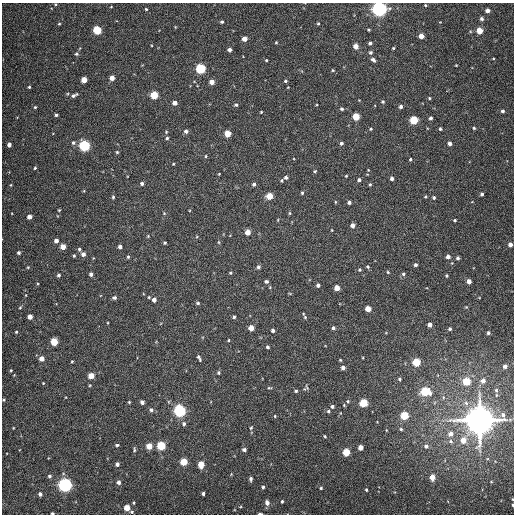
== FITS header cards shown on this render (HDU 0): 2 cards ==
NAXIS1  =                  512
NAXIS2  =                  512

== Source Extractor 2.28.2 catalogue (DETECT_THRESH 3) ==
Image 512 x 512 px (HDU 0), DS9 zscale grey, 1 PNG px = 1 image px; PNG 516 x 516 px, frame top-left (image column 1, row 512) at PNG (2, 3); no overlay
Background 353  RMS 8.1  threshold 24.2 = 3 sigma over >= 5 px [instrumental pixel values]
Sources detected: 215; all 215 listed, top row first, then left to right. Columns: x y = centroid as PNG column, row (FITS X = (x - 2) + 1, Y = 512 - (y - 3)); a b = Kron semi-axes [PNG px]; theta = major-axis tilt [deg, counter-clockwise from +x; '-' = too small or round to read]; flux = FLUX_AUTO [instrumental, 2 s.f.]
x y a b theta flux
55 4 4 3 - 5.2e+02
425 5 3 2 - 5.1e+02
111 7 4 2 - 3.5e+02
146 9 3 3 - 6.5e+02
379 9 5 5 - 2.7e+05
487 10 4 4 - 2.8e+03
482 19 4 4 - 1.4e+03
222 22 3 3 - 8.6e+02
318 23 3 3 - 6.1e+02
59 24 4 3 - 5.0e+02
97 30 5 5 - 2.9e+04
368 30 3 2 - 5.2e+02
479 31 4 4 - 1.0e+04
421 36 4 4 - 5.0e+03
244 39 4 4 - 4.2e+03
276 42 3 3 - 4.6e+02
370 43 3 3 - 1.2e+03
356 46 4 4 - 5.2e+03
393 48 3 2 - 5.5e+02
229 50 4 4 - 1.7e+03
370 52 4 4 - 1.1e+03
76 54 5 5 - 8.6e+02
493 59 4 2 - 4.3e+02
266 60 3 2 - 4.9e+02
373 60 5 3 - 1.5e+03
456 65 3 2 - 4.2e+02
200 69 5 5 - 5.2e+04
333 70 4 3 - 5.2e+02
112 78 4 4 - 4.6e+03
84 80 4 4 - 8.8e+03
285 81 4 3 - 6.2e+02
212 82 4 4 - 4.4e+03
29 87 3 3 - 6.9e+02
74 95 8 4 26 1.5e+03
154 95 5 5 - 2.1e+04
429 98 4 3 - 5.9e+02
383 102 4 4 - 7.2e+02
175 103 4 4 - 3.7e+03
236 105 5 4 - 9.3e+02
401 106 3 3 - 1.5e+03
35 107 4 4 - 6.8e+02
342 109 5 4 - 8.9e+02
502 111 4 4 - 1.4e+03
261 112 3 3 - 4.8e+02
56 115 4 3 - 9.0e+02
356 116 4 4 - 1.5e+04
431 118 3 3 - 1.4e+03
414 120 5 5 - 2.6e+04
474 128 3 3 - 6.5e+02
371 129 4 3 - 6.4e+02
440 129 3 3 - 7.3e+02
186 131 5 5 - 1.7e+03
166 132 4 4 - 5.6e+02
228 133 4 4 - 1.2e+04
167 138 4 4 - 8.4e+02
73 143 6 5 - 1.1e+03
341 143 4 4 - 1.2e+03
449 143 4 4 - 2.1e+03
9 145 4 4 - 2.3e+03
84 146 5 5 - 7.5e+04
117 152 4 4 - 6.1e+02
206 156 4 4 - 5.4e+02
410 159 3 3 - 5.8e+02
173 164 3 3 - 4.7e+02
35 168 4 3 - 6.8e+02
368 170 3 3 - 3.5e+02
315 171 4 4 - 6.1e+02
219 174 3 2 - 4.1e+02
346 176 3 3 - 4.7e+02
286 177 4 4 - 1.2e+03
392 179 4 3 - 1.5e+03
282 180 4 3 - 6.3e+02
359 180 4 3 - 1.1e+03
142 184 5 4 - 1.3e+03
254 184 4 4 - 1.3e+03
370 184 4 3 - 6.9e+02
11 185 5 3 - 4.8e+02
302 193 4 4 - 6.6e+02
482 194 3 3 - 1.0e+03
270 196 5 4 - 1.1e+04
425 196 3 3 - 6.5e+02
113 197 5 4 - 7.6e+02
434 197 3 3 - 8.8e+02
349 202 4 4 - 1.4e+03
59 210 3 3 - 5.1e+02
164 213 5 4 - 6.2e+02
290 213 4 3 - 5.3e+02
29 217 4 4 - 3.5e+03
455 220 3 3 - 6.8e+02
352 225 4 4 - 2.7e+03
332 230 4 2 - 3.5e+02
248 232 4 4 - 5.1e+03
148 236 4 3 - 4.7e+02
56 241 4 4 - 2.6e+03
219 242 5 3 - 5.1e+02
165 243 3 3 - 7.0e+02
510 244 4 4 - 2.6e+03
63 247 4 4 - 6.1e+03
120 247 4 4 - 1.7e+03
79 249 4 4 - 9.2e+02
19 253 4 4 - 1.1e+03
83 254 4 4 - 2.5e+03
74 256 4 3 - 6.4e+02
448 256 4 4 - 2.1e+03
128 257 4 4 - 7.4e+02
458 258 3 3 - 1.1e+03
415 265 4 4 - 1.0e+03
28 267 4 4 - 5.4e+02
258 267 5 4 - 1.2e+03
368 267 5 4 - 7.1e+02
360 270 4 4 - 6.2e+02
388 272 3 3 - 5.0e+02
230 273 3 3 - 5.4e+02
91 274 4 4 - 1.8e+03
403 274 5 4 - 9.7e+02
59 275 4 4 - 1.2e+03
447 276 4 3 - 7.0e+02
266 281 4 4 - 1.1e+03
469 281 4 4 - 3.4e+03
318 285 4 3 - 1.4e+03
337 288 4 4 - 5.6e+03
26 295 4 2 - 3.4e+02
149 297 4 3 - 5.2e+02
114 298 6 5 - 1.1e+03
154 300 4 4 - 2.7e+03
198 303 5 4 - 8.9e+02
466 307 4 4 - 4.7e+02
20 308 5 4 - 5.8e+02
368 309 4 4 - 7.3e+03
303 314 3 2 - 3.5e+02
30 317 4 4 - 4.2e+03
234 317 4 4 - 7.5e+02
305 317 5 3 - 6.2e+02
430 325 4 4 - 2.4e+03
251 328 4 4 - 6.2e+03
333 328 4 4 - 1.1e+03
450 329 4 3 - 8.6e+02
273 330 4 3 - 1.2e+03
16 332 3 3 - 6.0e+02
488 333 3 3 - 1.0e+03
228 340 4 2 - 4.2e+02
54 342 5 4 - 1.8e+04
267 347 3 3 - 9.1e+02
42 358 4 4 - 5.1e+03
199 358 7 3 -67 1.1e+03
340 360 3 3 - 5.1e+02
72 361 4 3 - 5.3e+02
416 362 5 5 - 2.2e+04
505 366 4 4 - 2.1e+03
343 368 4 4 - 2.0e+03
11 370 4 3 - 5.4e+02
219 373 4 4 - 7.8e+02
91 376 4 4 - 7.1e+03
399 379 4 3 - 7.8e+02
466 381 5 5 - 2.0e+04
483 381 6 6 - 3.2e+03
43 383 3 3 - 4.1e+02
306 387 7 3 -64 6.1e+02
269 388 6 3 0 5.9e+02
304 389 5 3 - 5.1e+02
496 390 8 6 -76 1.6e+03
296 391 4 3 - 7.2e+02
425 391 6 5 - 3.4e+04
4 400 3 3 - 5.6e+02
348 401 5 4 - 7.4e+02
129 402 3 3 - 5.5e+02
142 402 4 4 - 2.0e+03
363 403 5 5 - 2.7e+04
466 403 7 7 - 2.4e+03
332 406 4 4 - 1.2e+03
151 410 5 5 - 1.3e+03
180 411 5 5 - 1.1e+05
328 411 5 5 - 7.8e+02
275 416 4 4 - 5.1e+02
404 416 5 5 - 2.4e+04
480 420 10 9 - 1.5e+06
184 424 5 4 - 1.3e+03
13 428 4 2 - 3.6e+02
251 428 6 4 62 6.1e+02
401 429 4 4 - 8.0e+02
386 430 4 3 - 3.7e+02
450 434 6 6 - 3.6e+03
325 436 4 3 - 6.2e+02
463 440 6 6 - 6.7e+03
451 441 7 6 - 1.7e+03
117 445 4 3 - 9.1e+02
149 446 4 4 - 8.8e+03
161 446 5 5 - 3.1e+04
426 446 6 6 - 1.7e+03
361 447 4 4 - 3.9e+03
134 450 7 4 84 8.3e+02
244 450 4 4 - 1.1e+03
346 452 5 4 - 1.7e+04
184 462 5 4 - 1.6e+04
117 464 4 4 - 1.8e+03
201 464 5 4 - 1.1e+04
231 474 4 4 - 4.3e+02
49 476 5 5 - 1.1e+03
432 477 5 4 - 5.7e+03
251 479 5 4 - 1.1e+03
118 482 5 5 - 2.0e+03
65 485 5 5 - 2.0e+05
263 487 4 3 - 8.5e+02
321 488 3 3 - 6.4e+02
366 490 3 2 - 6.2e+02
203 493 3 3 - 1.3e+03
40 494 4 4 - 1.6e+03
282 501 3 3 - 7.9e+02
134 503 4 3 - 5.7e+02
267 503 5 4 - 2.6e+03
513 505 3 2 - 6.0e+02
127 508 4 4 - 9.1e+03
132 512 5 5 - 9.5e+02
52 513 3 2 - 1.0e+03
260 514 4 2 - 1.1e+03
At the frame edge (FLAGS 8, measured only in part): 6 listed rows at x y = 55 4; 379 9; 4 400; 513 505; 52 513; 260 514